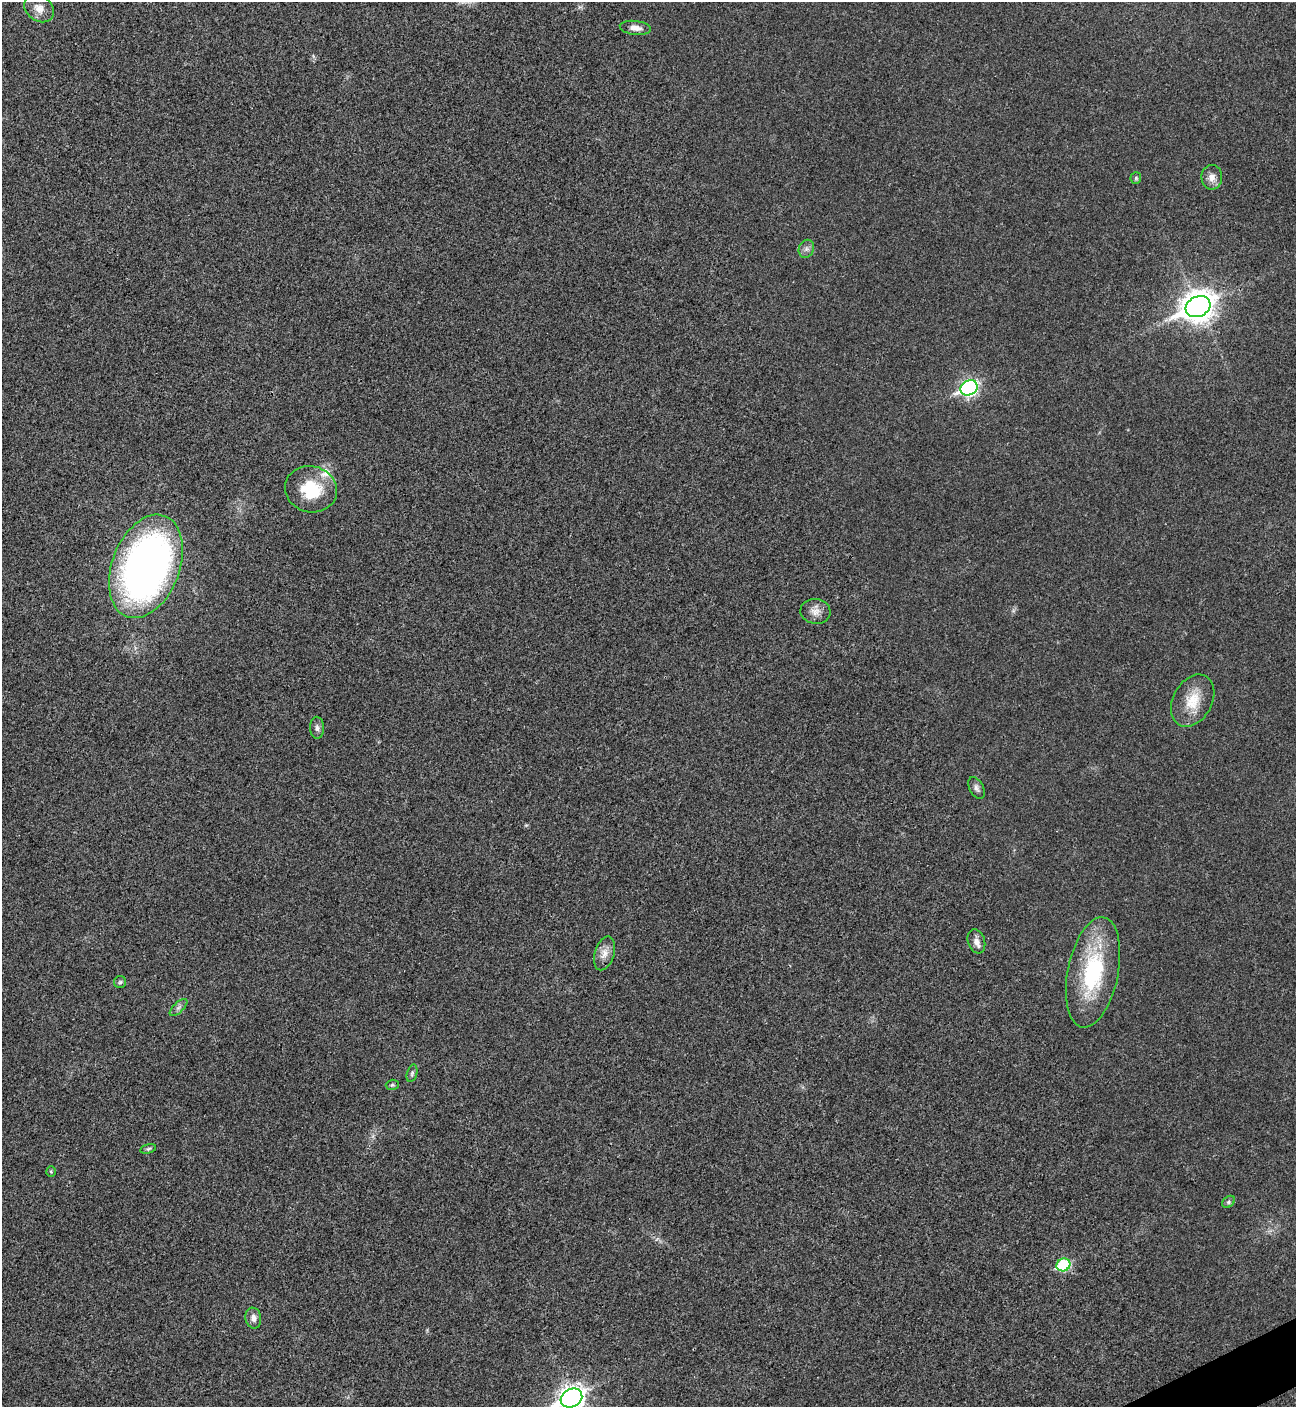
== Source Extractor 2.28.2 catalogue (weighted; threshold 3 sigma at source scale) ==
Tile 6 of 4 x 4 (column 2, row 2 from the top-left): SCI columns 1582-2875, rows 2814-4218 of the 5618 x 5630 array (HDU 1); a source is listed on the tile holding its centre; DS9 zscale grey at full resolution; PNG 1298 x 1409 px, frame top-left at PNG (2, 2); each listed source drawn as its Kron ellipse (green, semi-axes under 4 px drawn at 4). Shown black and unused: <1% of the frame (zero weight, under 3 of 4 exposures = <1% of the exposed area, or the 3 px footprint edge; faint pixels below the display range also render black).
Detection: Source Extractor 2.28.2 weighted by HDU 2 'WHT'; one run over the whole footprint, this tile lists its part. Background 0.0196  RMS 0.0055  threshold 0.0249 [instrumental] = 3 sigma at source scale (4.5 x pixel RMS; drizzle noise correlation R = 1.50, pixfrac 1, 0.05/0.05 arcsec/px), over >= 5 px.
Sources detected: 27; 1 inside a brighter listed object's ellipse — not listed separately; the other 26 listed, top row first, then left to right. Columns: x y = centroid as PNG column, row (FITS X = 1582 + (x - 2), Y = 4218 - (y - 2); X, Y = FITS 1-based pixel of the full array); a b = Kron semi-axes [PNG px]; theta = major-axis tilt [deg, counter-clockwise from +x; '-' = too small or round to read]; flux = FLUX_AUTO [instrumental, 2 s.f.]
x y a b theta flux
39 8 16 12 -38 5.1
635 28 16 7 -7 4.1
1212 177 12 10 88 4.2
1136 178 6 5 - 0.93
806 249 9 7 66 2.2
1198 307 13 10 27 830
969 388 9 7 29 160
311 489 26 23 -15 24
146 566 54 33 69 310
815 611 15 12 -8 4.7
1193 701 28 19 60 15
317 728 11 7 -88 2
977 788 12 7 -62 2
976 941 12 8 -71 3.4
604 953 17 9 73 5.1
1093 972 56 25 79 54
120 982 6 6 - 1.1
178 1008 11 5 45 1.8
412 1073 9 5 74 1.2
392 1085 6 5 - 0.93
148 1149 8 4 14 0.98
51 1172 5 4 - 0.71
1229 1202 7 5 42 1.1
1063 1265 7 6 - 44
253 1318 10 8 -79 3.2
571 1398 11 9 29 440
Isophote crosses this tile's border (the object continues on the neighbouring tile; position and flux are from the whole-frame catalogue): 1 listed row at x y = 571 1398